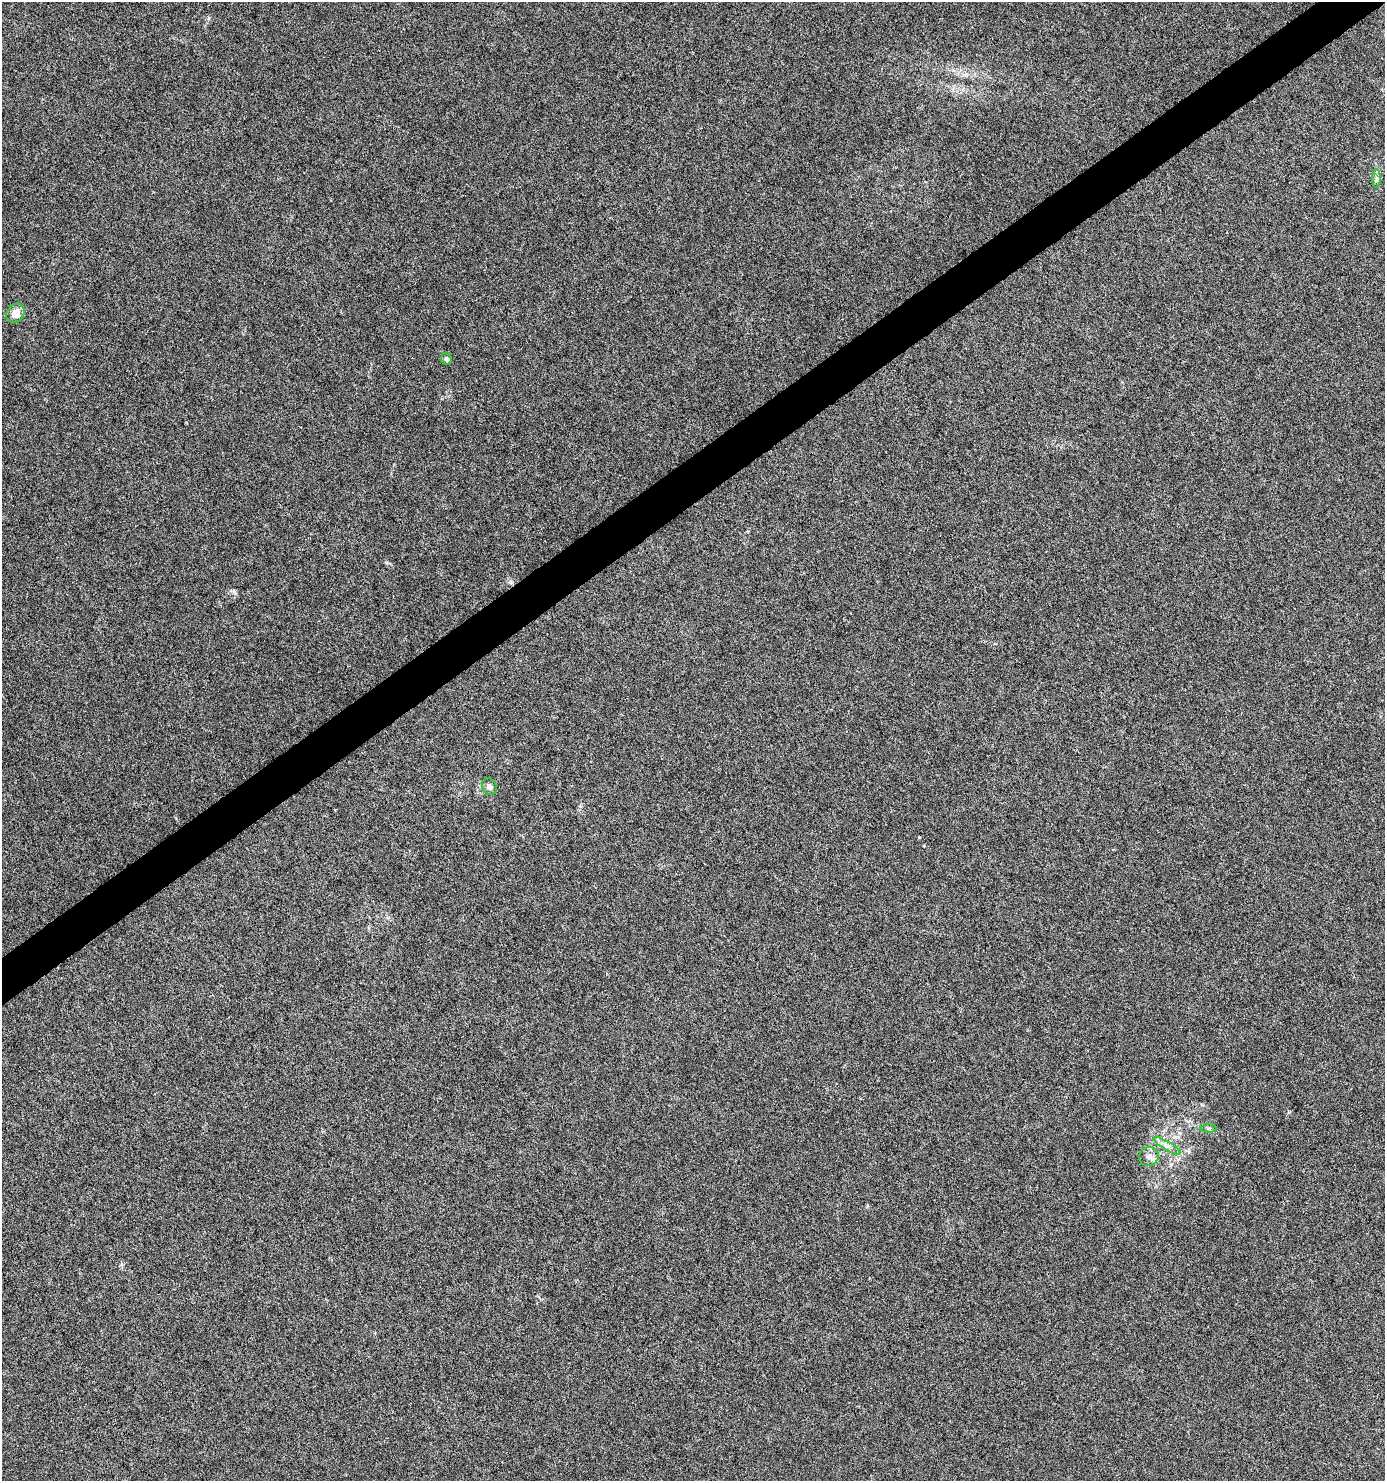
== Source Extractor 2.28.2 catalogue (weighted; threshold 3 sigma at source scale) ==
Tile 10 of 4 x 4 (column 2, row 3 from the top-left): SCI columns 1569-2951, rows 1481-2959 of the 5840 x 5920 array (HDU 1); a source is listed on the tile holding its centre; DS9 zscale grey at full resolution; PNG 1387 x 1483 px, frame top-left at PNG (2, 2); each listed source drawn as its Kron ellipse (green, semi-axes under 4 px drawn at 4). Shown black and unused: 3% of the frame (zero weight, under 4 of 8 exposures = <1% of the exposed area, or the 3 px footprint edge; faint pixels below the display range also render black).
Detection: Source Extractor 2.28.2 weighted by HDU 2 'WHT'; one run over the whole footprint, this tile lists its part. Background 9.40e-04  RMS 0.0014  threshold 0.00576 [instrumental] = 3 sigma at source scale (4.09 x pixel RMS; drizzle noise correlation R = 1.36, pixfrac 0.8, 0.0396/0.0396 arcsec/px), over >= 5 px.
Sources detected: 8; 1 inside a brighter listed object's ellipse — not listed separately; the other 7 listed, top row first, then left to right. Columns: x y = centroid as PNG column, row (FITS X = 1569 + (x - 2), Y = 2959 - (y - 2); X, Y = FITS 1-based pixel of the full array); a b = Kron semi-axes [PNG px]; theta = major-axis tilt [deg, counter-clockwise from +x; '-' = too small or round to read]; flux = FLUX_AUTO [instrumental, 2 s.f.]
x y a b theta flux
1376 178 9 4 90 0.34
15 313 10 8 51 1.4
446 359 6 5 - 0.32
489 787 8 7 - 0.52
1209 1128 8 4 0 0.27
1167 1146 15 4 -30 0.66
1149 1157 10 9 - 0.74